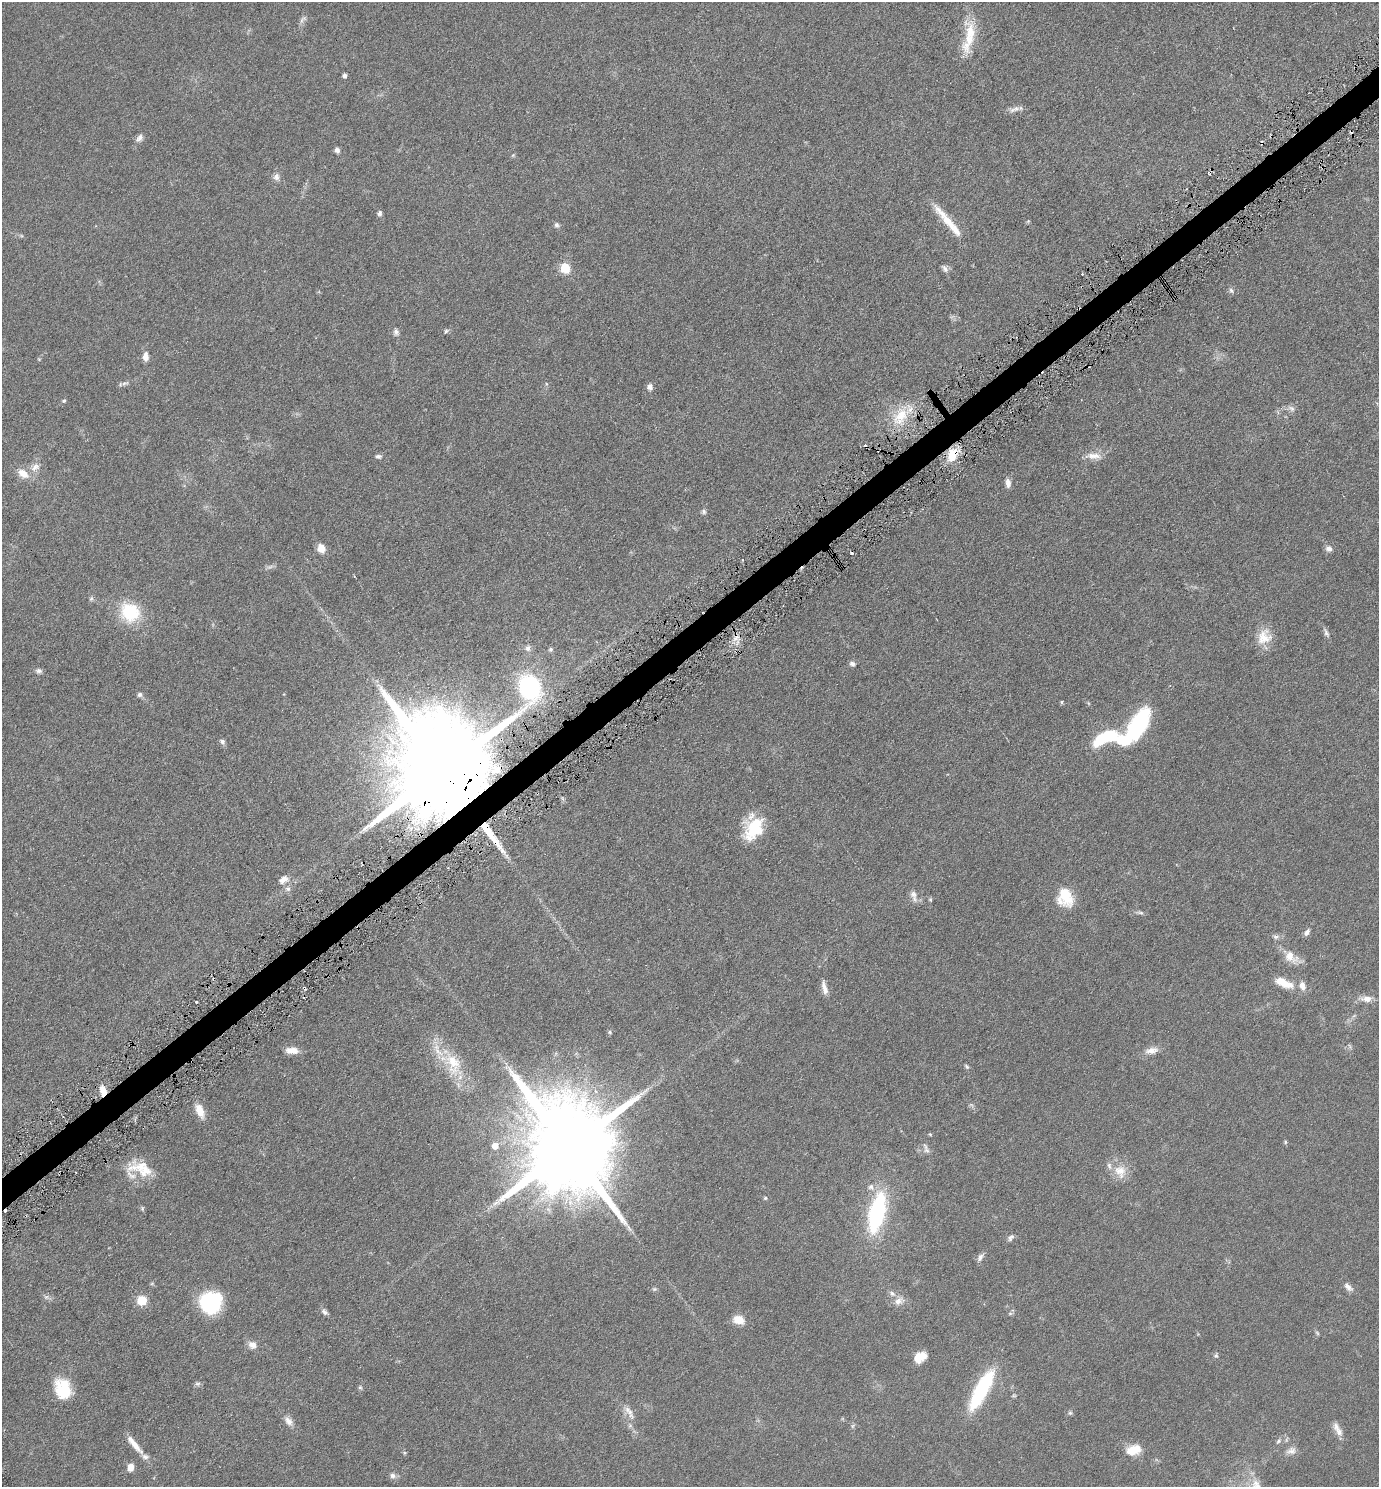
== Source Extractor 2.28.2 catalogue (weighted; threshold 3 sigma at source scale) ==
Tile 10 of 4 x 4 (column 2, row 3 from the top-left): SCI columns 1534-2910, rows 1501-2985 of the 5961 x 5968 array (HDU 1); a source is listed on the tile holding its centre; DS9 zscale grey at full resolution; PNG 1381 x 1489 px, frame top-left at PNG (2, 2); no overlay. Shown black and unused: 2% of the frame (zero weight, under 3 of 6 exposures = <1% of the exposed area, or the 3 px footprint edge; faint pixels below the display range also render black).
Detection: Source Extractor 2.28.2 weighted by HDU 2 'WHT'; one run over the whole footprint, this tile lists its part. Background 0.0522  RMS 0.0058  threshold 0.0237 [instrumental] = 3 sigma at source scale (4.09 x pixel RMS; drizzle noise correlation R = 1.36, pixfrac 0.8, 0.05/0.05 arcsec/px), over >= 5 px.
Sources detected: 138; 1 too faint to see at this stretch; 1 inside a brighter object's white glare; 8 cosmic-ray / hot-pixel residue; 1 long thin detection or spike segment (spike, bleed or trail) — not listed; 10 inside a brighter listed object's ellipse — not listed separately; the other 117 listed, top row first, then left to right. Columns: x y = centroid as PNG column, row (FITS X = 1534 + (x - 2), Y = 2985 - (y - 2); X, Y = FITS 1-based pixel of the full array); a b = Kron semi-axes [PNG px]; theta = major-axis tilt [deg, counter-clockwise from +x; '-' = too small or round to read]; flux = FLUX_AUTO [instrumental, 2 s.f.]
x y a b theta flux
303 19 13 6 48 1.7
970 32 46 15 79 17
344 75 4 4 - 1.8
1014 109 20 6 14 2.6
139 138 12 7 48 2.3
337 150 7 6 - 1.5
513 155 6 4 44 0.62
1210 172 7 4 50 1
276 177 10 8 -71 2.3
379 213 7 6 - 1.3
947 220 43 11 -47 11
1028 221 5 5 - 0.58
556 225 8 6 -71 1.3
21 235 6 4 -20 0.75
565 268 6 5 - 30
945 269 11 7 -56 1.8
1082 274 3 3 - 1.5
1231 290 8 6 -57 1.3
446 331 7 5 56 0.92
396 332 10 7 -77 1.8
145 357 10 6 88 3.5
39 359 4 4 - 0.5
125 383 11 5 11 1.4
546 384 6 4 -89 0.67
650 387 8 7 - 2.2
64 401 5 4 - 0.75
1291 408 11 7 -32 2
900 415 31 18 60 16
953 455 15 10 73 12
378 456 9 6 -8 1.4
1094 456 24 9 -2 5.4
35 467 15 10 37 3.9
23 473 15 10 -33 6.2
1008 483 11 6 -84 2.9
704 512 7 6 - 1.1
321 548 10 9 - 4.4
1329 549 9 7 -19 2.1
91 599 7 5 68 0.97
130 612 25 22 -42 24
1326 633 14 6 -67 1.7
1264 637 21 17 60 9.4
528 648 7 6 - 1.9
551 649 5 5 - 0.98
852 664 7 6 - 1.6
39 671 8 7 - 1.6
140 694 6 6 - 1.3
1062 702 6 4 89 0.54
1088 703 6 3 -70 0.52
1137 727 37 15 57 55
1105 738 26 10 24 33
222 742 8 6 -44 1.5
442 769 35 32 -86 17000
497 769 15 10 31 6.8
756 829 26 21 -46 18
491 835 57 8 -53 21
284 879 13 9 33 3.9
288 889 8 8 - 1.9
914 896 18 7 -73 3.1
1065 897 21 16 -75 16
930 900 6 4 -87 0.75
1140 913 12 5 -12 1.3
1307 932 9 6 58 1.8
1276 937 9 6 -16 1.7
1291 957 24 12 -37 7.2
1284 983 26 10 -24 9
824 988 18 6 -77 3.5
1366 999 18 8 -4 4
196 1002 3 2 - 0.57
610 1032 6 5 - 0.87
292 1050 15 7 -3 5.2
1152 1050 18 9 11 4.2
453 1063 37 22 -68 21
967 1067 8 5 -45 0.9
103 1090 11 7 -76 5.9
200 1111 18 8 -67 6.2
930 1134 5 4 - 0.53
1285 1142 6 4 -90 0.63
495 1146 6 6 - 5
569 1148 30 22 -59 12000
926 1148 16 7 -70 2.4
141 1167 32 18 -15 12
1120 1171 19 16 -67 8.3
871 1187 10 8 -44 2.6
765 1198 4 4 - 0.72
877 1213 32 13 76 69
1011 1237 10 7 48 1.6
980 1257 12 6 56 2.1
1348 1287 15 7 -47 2.6
654 1289 7 5 0 0.94
46 1297 8 6 -19 1.4
142 1300 5 5 - 27
899 1301 14 10 26 3.8
210 1302 21 20 - 40
325 1312 9 6 -41 1.6
1010 1313 6 4 1 0.76
739 1320 12 9 -16 7.3
1317 1333 6 5 - 0.77
252 1345 11 9 -29 3.4
1216 1355 7 6 - 0.98
920 1357 13 8 31 8
198 1384 8 6 0 1.2
360 1388 7 5 -67 0.79
63 1389 22 17 -69 20
981 1390 40 12 62 50
1014 1395 5 5 - 0.71
629 1412 24 8 -56 4.5
1070 1413 6 6 - 0.87
288 1421 15 9 -52 3.5
853 1426 7 5 60 0.86
1336 1427 14 9 -68 3.2
1278 1441 10 5 53 1.4
134 1444 29 7 -50 6
1133 1450 18 11 13 9
1291 1451 14 10 15 3.3
404 1453 6 4 90 0.62
131 1467 8 6 73 4.3
393 1476 9 7 -33 1.9
Overlapping masked pixels (flux is a lower limit): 6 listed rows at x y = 1210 172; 953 455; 442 769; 497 769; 491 835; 103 1090